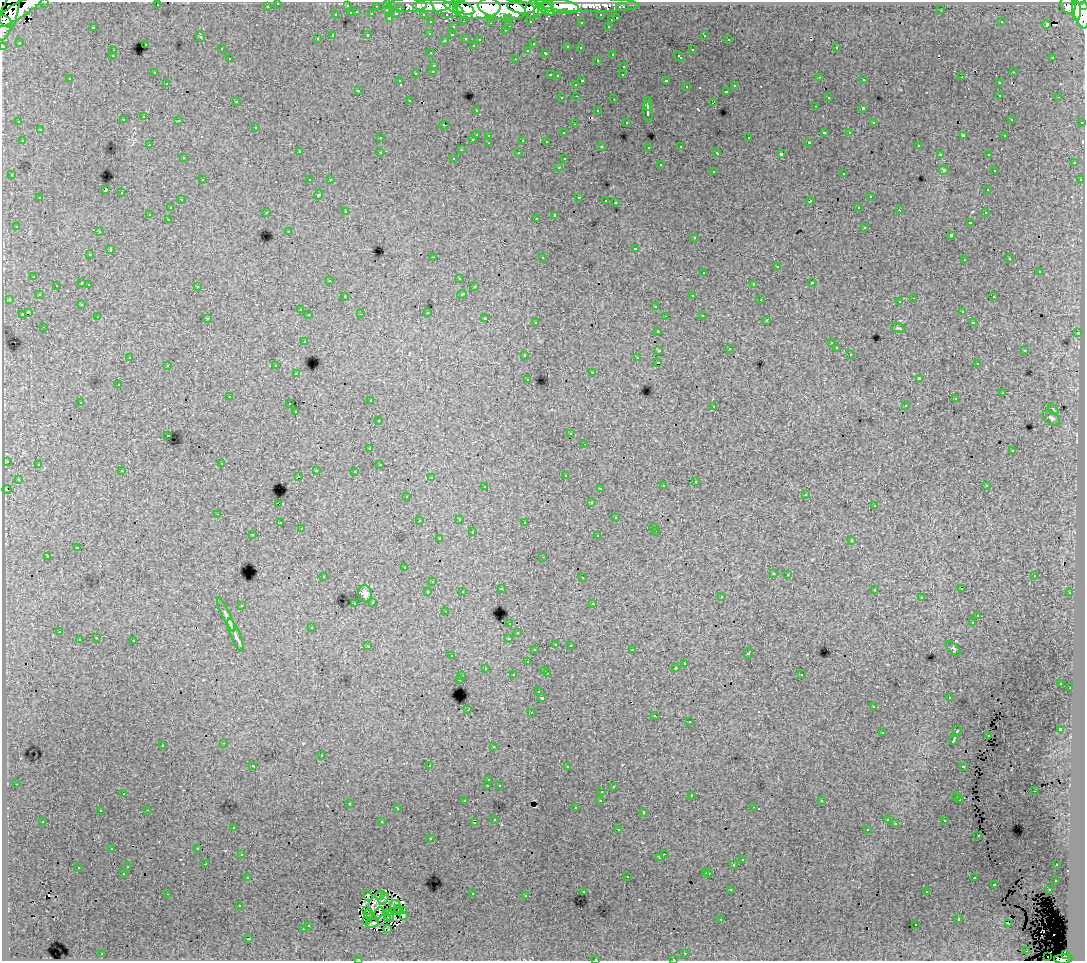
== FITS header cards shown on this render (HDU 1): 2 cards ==
NAXIS1  =                 1083
NAXIS2  =                  959

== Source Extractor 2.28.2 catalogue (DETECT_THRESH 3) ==
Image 1083 x 959 px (HDU 1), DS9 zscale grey, 1 PNG px = 1 image px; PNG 1087 x 963 px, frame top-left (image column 1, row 959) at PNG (2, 2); each listed source drawn as its Kron ellipse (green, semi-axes under 4 px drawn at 4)
Background 94.1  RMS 0.86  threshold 2.57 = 3 sigma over >= 5 px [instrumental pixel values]
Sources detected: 545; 7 with non-positive FLUX_AUTO (blend fragments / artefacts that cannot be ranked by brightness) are neither listed nor drawn; of the other 538, the 500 brightest by FLUX_AUTO listed and drawn (38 fainter detections omitted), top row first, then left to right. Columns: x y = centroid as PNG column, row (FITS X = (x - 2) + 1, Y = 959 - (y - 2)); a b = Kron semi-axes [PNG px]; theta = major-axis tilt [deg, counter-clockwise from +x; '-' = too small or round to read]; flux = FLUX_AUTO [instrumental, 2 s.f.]
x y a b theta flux
45 2 3 2 - 3500
278 3 3 3 - 2300
388 4 3 3 - 4300
157 5 3 2 - 75
408 5 19 7 -1 23000
590 5 50 7 0 140000
1068 5 9 7 -66 87000
267 6 3 3 - 1600
347 6 3 3 - 970
376 6 3 2 - 1200
432 6 19 6 0 220000
445 6 14 10 -36 180000
558 6 21 7 -10 200000
1084 6 3 3 - 51000
521 7 14 6 -8 240000
545 7 12 5 -38 140000
549 7 9 4 -75 100000
622 7 6 3 0 3200
400 8 3 3 - 910
454 8 10 4 -25 110000
464 8 11 5 -23 170000
477 8 24 11 2 540000
502 9 24 10 -9 560000
532 9 9 7 76 160000
1080 9 19 7 -78 410000
387 10 3 2 - 270
941 10 3 2 - 120
17 11 29 7 31 350000
538 11 7 4 79 86000
1076 11 10 4 -88 170000
357 12 3 3 - 390
351 13 3 3 - 860
372 14 3 3 - 1100
396 14 3 3 - 950
423 14 3 2 - 1900
9 15 26 8 71 310000
336 15 3 3 - 500
601 15 3 3 - 1700
390 18 3 3 - 1400
508 18 3 3 - 1100
617 18 3 3 - 660
611 20 3 3 - 270
6 21 8 4 -40 110000
464 21 3 2 - 350
530 21 3 3 - 1200
431 22 3 3 - 2000
581 22 3 3 - 220
1001 22 3 3 - 150
491 23 3 2 - 61
1046 24 4 3 - 310
509 26 3 2 - 380
608 26 3 3 - 370
93 27 3 3 - 850
453 27 3 3 - 390
505 30 3 2 - 250
430 33 3 3 - 280
368 35 3 3 - 620
452 35 3 2 - 300
704 35 3 3 - 330
333 36 3 3 - 1600
201 37 5 3 - 64
466 38 3 3 - 530
317 39 3 3 - 190
729 39 3 3 - 170
445 40 3 3 - 93
480 40 3 3 - 230
19 42 3 2 - 65
145 44 3 3 - 490
533 44 3 3 - 150
473 45 3 3 - 220
3 46 3 3 - 5600
568 47 4 3 - 610
580 48 3 3 - 180
836 48 3 2 - 400
221 49 3 3 - 240
528 50 3 3 - 280
692 50 3 3 - 510
113 51 3 3 - 310
431 53 3 3 - 340
546 53 4 3 - 630
612 54 3 3 - 350
112 56 3 3 - 220
679 57 6 3 -43 530
1053 57 3 2 - 210
230 59 3 3 - 360
516 59 3 2 - 720
597 60 3 3 - 200
434 65 3 3 - 440
624 66 3 3 - 300
433 71 3 3 - 360
154 72 3 2 - 210
1013 72 3 2 - 430
416 73 3 3 - 610
550 75 3 3 - 560
623 75 2 2 - 73
557 76 3 3 - 240
820 77 3 2 - 190
962 77 3 2 - 66
70 79 3 3 - 240
864 80 3 3 - 170
400 81 3 3 - 170
582 81 3 3 - 830
666 81 3 3 - 1400
167 83 3 3 - 240
999 83 3 3 - 300
576 84 3 3 - 320
735 86 3 3 - 300
686 87 3 3 - 300
358 90 3 3 - 91
726 91 3 3 - 420
1000 95 3 3 - 280
577 96 3 2 - 340
828 97 3 3 - 320
1059 97 3 2 - 210
562 98 3 3 - 290
614 99 3 2 - 620
409 100 3 2 - 350
236 101 3 3 - 170
713 103 4 2 - 590
648 104 7 3 86 3300
815 106 3 2 - 190
863 108 3 3 - 1500
476 110 3 3 - 310
598 111 3 3 - 470
648 112 11 4 -82 3300
144 117 3 3 - 430
1011 119 3 3 - 230
123 120 3 3 - 460
179 120 3 2 - 280
19 122 3 3 - 290
626 122 3 3 - 250
874 122 3 3 - 180
1082 122 3 3 - 1000
574 124 3 2 - 120
444 125 5 2 - 80
256 127 3 3 - 510
40 130 3 3 - 490
824 132 4 3 - 990
849 132 3 2 - 230
563 133 3 3 - 280
476 134 3 3 - 1200
489 135 3 3 - 430
963 136 4 2 - 690
1005 136 3 3 - 190
380 138 3 3 - 360
749 138 3 3 - 650
473 139 3 2 - 400
523 140 3 3 - 1000
22 141 3 2 - 460
546 141 3 3 - 230
809 142 3 3 - 66
489 143 3 2 - 450
149 145 3 2 - 210
602 146 3 3 - 130
681 146 3 3 - 490
918 146 3 3 - 270
649 147 3 3 - 280
461 150 3 2 - 59
299 152 3 3 - 480
380 152 3 3 - 490
519 153 3 3 - 270
717 153 4 3 - 130
781 154 4 3 - 2500
940 154 3 3 - 220
988 154 3 2 - 350
183 158 3 3 - 280
454 158 3 3 - 300
564 159 3 3 - 250
1074 163 3 3 - 510
660 165 3 3 - 720
559 167 3 2 - 380
944 170 5 5 - 81
994 170 3 3 - 150
713 171 3 3 - 550
844 173 3 3 - 590
12 175 3 3 - 360
202 180 3 3 - 450
310 180 3 3 - 340
330 180 3 3 - 200
1080 180 3 3 - 250
105 190 3 3 - 11000
988 190 3 3 - 300
122 193 3 3 - 750
318 195 5 3 - 60
579 197 3 3 - 710
870 197 3 3 - 600
40 198 3 3 - 680
181 200 3 2 - 310
606 200 3 2 - 280
810 201 4 3 - 1100
615 202 3 3 - 720
859 207 3 2 - 320
170 208 3 3 - 390
899 210 3 2 - 240
266 212 3 2 - 480
346 212 3 2 - 300
985 213 3 3 - 240
150 214 3 3 - 1700
555 215 4 3 - 2900
536 218 3 3 - 150
168 219 3 2 - 440
970 222 3 2 - 320
16 226 3 3 - 310
865 227 3 3 - 660
289 231 3 3 - 260
99 232 3 3 - 450
951 235 3 3 - 1700
695 238 3 3 - 380
635 248 3 3 - 930
110 250 3 3 - 1200
90 255 3 3 - 330
433 257 3 2 - 1100
542 257 3 3 - 240
1010 259 3 3 - 210
964 260 3 3 - 320
777 267 3 3 - 1300
1039 271 3 3 - 1000
704 272 3 3 - 610
34 276 3 3 - 480
459 278 3 3 - 340
330 280 3 3 - 200
82 283 3 3 - 1500
812 283 3 3 - 1100
89 284 3 2 - 480
754 284 4 3 - 3200
56 285 3 3 - 410
197 286 3 3 - 630
474 287 3 3 - 350
462 294 5 3 - 1100
39 295 3 3 - 490
693 295 3 2 - 460
345 297 3 3 - 410
993 297 3 3 - 430
914 298 3 2 - 760
9 299 3 2 - 420
761 300 3 2 - 93
900 302 3 3 - 380
82 304 3 3 - 300
656 306 3 3 - 670
300 310 3 3 - 460
962 311 3 3 - 300
28 312 4 3 - 2400
427 312 3 3 - 1000
22 314 3 3 - 1400
361 314 3 2 - 200
309 315 3 3 - 530
702 315 3 3 - 480
665 316 3 2 - 200
98 317 3 2 - 330
485 318 3 3 - 880
208 319 3 3 - 210
767 320 3 2 - 210
536 322 3 3 - 430
973 323 3 3 - 280
44 327 3 2 - 390
898 328 7 4 -13 86
658 331 3 3 - 390
1077 333 3 2 - 490
304 341 3 3 - 600
831 343 3 3 - 250
836 348 3 3 - 370
729 349 3 3 - 190
659 350 4 3 - 1600
1025 350 3 3 - 790
850 354 3 3 - 280
525 355 3 3 - 730
130 357 3 2 - 100
637 358 3 2 - 110
658 363 3 3 - 1800
977 364 3 2 - 240
168 365 3 3 - 610
276 366 3 3 - 750
593 372 3 2 - 540
296 374 3 3 - 65
528 379 3 3 - 380
919 379 4 3 - 3600
118 385 3 3 - 570
1003 393 2 2 - 180
229 397 3 2 - 190
955 399 3 2 - 89
370 401 3 2 - 530
80 402 3 3 - 400
290 404 3 3 - 820
905 405 3 3 - 110
714 406 3 3 - 380
1053 409 6 3 -54 68
296 412 3 3 - 320
1052 418 10 5 -39 160
378 421 3 3 - 490
571 434 3 3 - 330
168 435 3 2 - 470
585 444 3 2 - 270
370 449 3 3 - 300
1013 451 3 3 - 360
7 461 3 3 - 69
222 463 3 2 - 350
38 465 3 3 - 150
379 465 3 2 - 110
316 470 3 2 - 560
122 471 3 3 - 590
354 471 3 2 - 63
565 475 3 3 - 150
298 477 3 2 - 240
431 477 3 3 - 370
18 479 3 3 - 370
695 481 3 3 - 380
485 486 3 3 - 430
663 486 3 3 - 390
986 486 3 3 - 130
600 488 3 2 - 300
7 490 4 2 - 68
806 494 3 3 - 190
407 496 3 3 - 250
591 503 3 3 - 360
279 504 4 2 - 1000
874 506 3 3 - 300
218 514 3 2 - 480
616 518 3 3 - 640
459 519 3 3 - 520
419 521 3 3 - 400
525 522 3 3 - 400
280 523 3 3 - 540
654 527 3 3 - 350
301 529 3 3 - 310
656 531 3 2 - 470
472 532 3 3 - 1100
253 535 3 2 - 300
598 536 3 3 - 640
439 539 3 3 - 520
852 540 3 3 - 620
77 548 4 3 - 1400
47 556 3 3 - 1600
543 557 3 2 - 330
404 568 3 3 - 280
773 573 3 3 - 460
788 574 3 3 - 470
1034 576 3 3 - 140
323 577 3 3 - 130
582 578 3 3 - 680
433 582 3 2 - 230
501 589 3 3 - 360
874 589 3 3 - 510
961 589 3 2 - 56
462 591 3 3 - 310
428 592 3 3 - 800
1070 593 3 3 - 400
365 594 8 6 -79 230
721 597 3 3 - 440
921 598 3 3 - 53
373 602 3 3 - 510
355 603 3 2 - 410
593 603 3 2 - 200
241 605 3 3 - 650
445 611 3 2 - 330
226 614 19 4 -64 230
978 615 3 3 - 240
510 623 3 3 - 590
972 623 3 3 - 230
312 627 3 3 - 550
59 632 3 3 - 430
518 633 3 3 - 410
236 635 18 5 -68 280
96 638 3 3 - 440
509 638 4 3 - 1200
79 640 3 3 - 890
134 641 3 3 - 1000
556 644 3 3 - 440
570 645 3 3 - 550
368 646 4 3 - 740
953 649 9 4 -47 100
535 650 3 3 - 450
632 650 3 2 - 450
748 653 6 3 69 1200
451 656 3 2 - 140
527 662 3 3 - 740
685 663 3 2 - 440
485 668 3 3 - 390
675 668 3 3 - 130
545 670 3 3 - 590
547 673 3 2 - 740
801 674 3 3 - 480
513 675 3 3 - 560
462 676 3 3 - 560
459 679 3 3 - 1200
1061 683 3 3 - 250
1070 688 3 2 - 460
539 692 3 3 - 440
542 698 3 3 - 2800
949 698 3 3 - 240
873 707 3 3 - 350
467 710 3 2 - 560
531 712 3 2 - 580
655 715 3 2 - 160
689 722 3 3 - 570
1060 729 4 3 - 3400
957 731 5 3 - 1500
882 733 3 2 - 160
988 735 3 3 - 92
954 740 5 3 - 4100
224 743 3 2 - 550
163 745 3 3 - 510
493 746 3 3 - 180
321 756 3 3 - 820
253 765 3 3 - 320
429 766 4 3 - 3600
963 766 4 3 - 940
567 767 3 2 - 230
489 780 3 3 - 390
16 784 3 2 - 290
499 785 3 3 - 380
488 786 3 3 - 1000
613 786 3 3 - 230
602 791 3 2 - 380
1034 791 3 2 - 160
123 793 3 2 - 170
692 796 3 3 - 220
957 797 3 3 - 260
960 799 3 3 - 340
601 800 3 3 - 360
465 801 3 3 - 370
822 801 3 3 - 220
349 803 3 2 - 300
754 807 3 2 - 300
575 808 3 3 - 340
397 809 3 3 - 260
147 810 3 2 - 590
100 811 3 3 - 340
643 812 3 3 - 330
495 819 3 3 - 360
887 820 3 3 - 280
43 821 3 3 - 240
945 821 3 3 - 430
382 822 3 3 - 1000
475 822 3 2 - 68
896 824 3 3 - 140
233 827 3 3 - 410
867 829 3 2 - 120
618 830 3 2 - 290
978 836 3 2 - 92
431 839 3 3 - 380
198 848 3 3 - 130
112 849 3 3 - 120
242 854 3 2 - 330
664 854 2 2 - 240
660 858 3 3 - 380
742 860 3 3 - 500
206 864 2 2 - 200
734 864 3 3 - 1200
1057 865 3 3 - 320
128 867 3 2 - 320
78 868 3 3 - 620
706 872 3 3 - 420
123 873 3 3 - 79
709 873 3 3 - 510
627 876 3 3 - 870
248 877 3 2 - 370
974 878 3 3 - 360
1056 880 3 3 - 310
994 884 3 3 - 850
731 890 3 2 - 210
1049 890 3 2 - 310
583 891 3 3 - 180
927 892 3 3 - 250
167 894 3 2 - 890
472 894 3 2 - 320
380 895 5 3 - 130
368 896 5 2 - 62
526 896 3 2 - 190
384 899 6 3 54 390
395 904 5 3 - 70
239 906 3 3 - 230
399 908 3 3 - 180
366 910 3 2 - 57
398 911 3 2 - 130
404 911 3 2 - 75
389 912 3 2 - 64
379 913 6 2 67 89
369 914 5 2 - 71
403 915 3 3 - 75
390 916 5 2 - 77
387 918 4 2 - 140
721 919 3 2 - 54
959 919 3 3 - 450
367 920 3 2 - 69
372 923 6 3 13 200
1008 923 3 2 - 110
308 925 3 3 - 410
916 925 3 3 - 340
303 929 3 3 - 430
387 929 4 2 - 77
248 939 3 3 - 1100
1027 951 3 2 - 65
685 953 3 2 - 230
102 954 3 2 - 420
1065 955 4 3 - 40000
1048 956 2 2 - 300
358 959 3 2 - 240
595 959 3 3 - 340
673 959 3 2 - 110
1063 959 9 4 1 69000
At the frame edge (FLAGS 8, measured only in part): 9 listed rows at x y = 45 2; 278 3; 1084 6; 6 21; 3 46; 358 959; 595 959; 673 959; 1063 959
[38 fainter detections neither listed nor drawn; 7 non-positive-flux detections neither listed nor drawn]